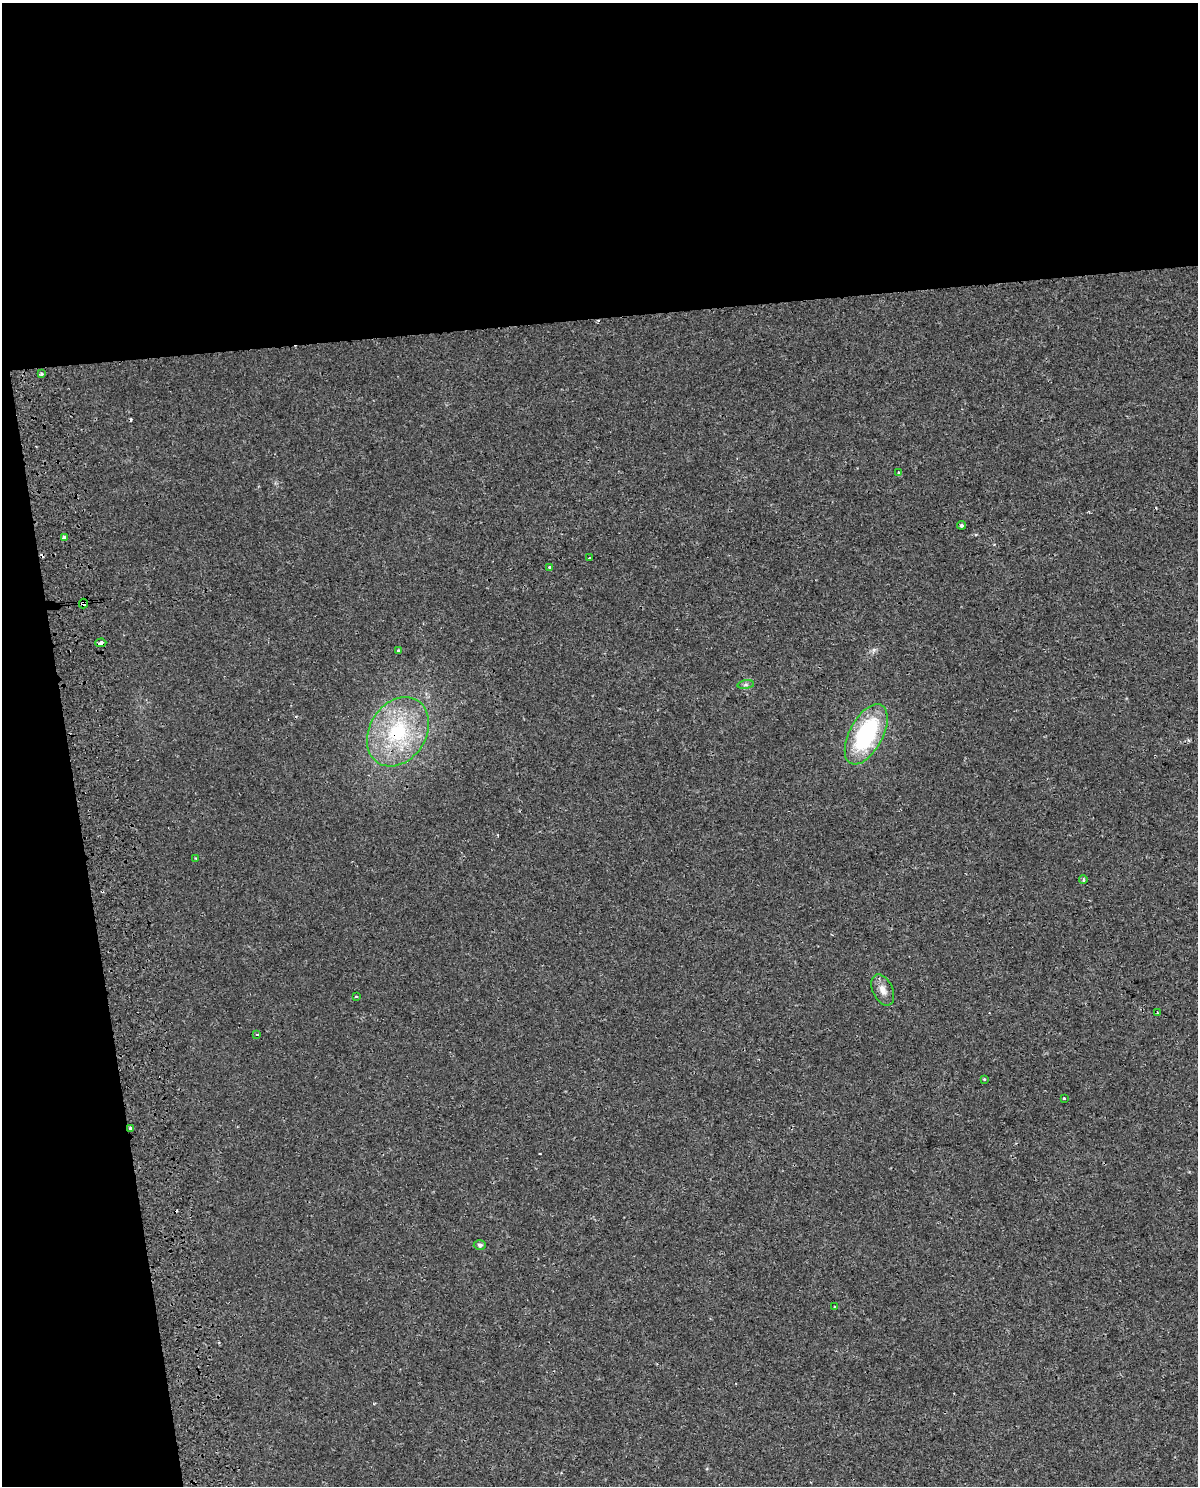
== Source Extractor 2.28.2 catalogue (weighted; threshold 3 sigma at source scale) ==
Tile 1 of 4 x 3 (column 1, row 1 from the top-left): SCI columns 57-1252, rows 3003-4486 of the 4897 x 4562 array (HDU 1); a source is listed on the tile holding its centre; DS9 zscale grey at full resolution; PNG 1200 x 1488 px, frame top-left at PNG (2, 3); each listed source drawn as its Kron ellipse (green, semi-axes under 4 px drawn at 4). Shown black and unused: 27% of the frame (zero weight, under 2 of 3 exposures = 3% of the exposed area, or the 3 px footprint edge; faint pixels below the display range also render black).
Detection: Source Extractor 2.28.2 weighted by HDU 2 'WHT'; one run over the whole footprint, this tile lists its part. Background 0.00594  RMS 0.003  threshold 0.0137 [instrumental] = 3 sigma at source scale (4.5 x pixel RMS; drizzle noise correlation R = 1.50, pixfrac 1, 0.0396/0.0396 arcsec/px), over >= 5 px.
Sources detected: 27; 4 cosmic-ray / hot-pixel residue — neither listed nor drawn; the other 23 listed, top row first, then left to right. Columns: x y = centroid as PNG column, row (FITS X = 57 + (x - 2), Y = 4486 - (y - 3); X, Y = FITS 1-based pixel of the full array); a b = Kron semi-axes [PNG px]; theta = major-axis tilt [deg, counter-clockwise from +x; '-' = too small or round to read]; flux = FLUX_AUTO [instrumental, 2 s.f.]
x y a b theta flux
41 374 4 3 - 0.62
899 472 4 3 - 0.73
962 525 4 4 - 0.53
65 538 4 3 - 1.8
590 558 3 3 - 0.81
550 567 3 3 - 1.3
83 603 5 3 - 6.7
101 643 6 3 3 1.6
398 651 3 3 - 0.78
746 685 8 4 8 0.62
398 732 37 28 57 25
866 734 33 16 62 32
196 858 3 3 - 0.35
1083 879 4 3 - 0.54
883 990 16 10 -64 2.5
356 996 3 2 - 0.27
1157 1012 3 2 - 0.21
257 1034 4 3 - 0.35
984 1079 3 3 - 0.35
1064 1098 3 3 - 0.7
131 1128 4 3 - 2.5
480 1245 6 4 3 0.68
834 1307 3 3 - 1.4
Overlapping masked pixels (flux is a lower limit): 5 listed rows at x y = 65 538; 83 603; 101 643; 398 732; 131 1128